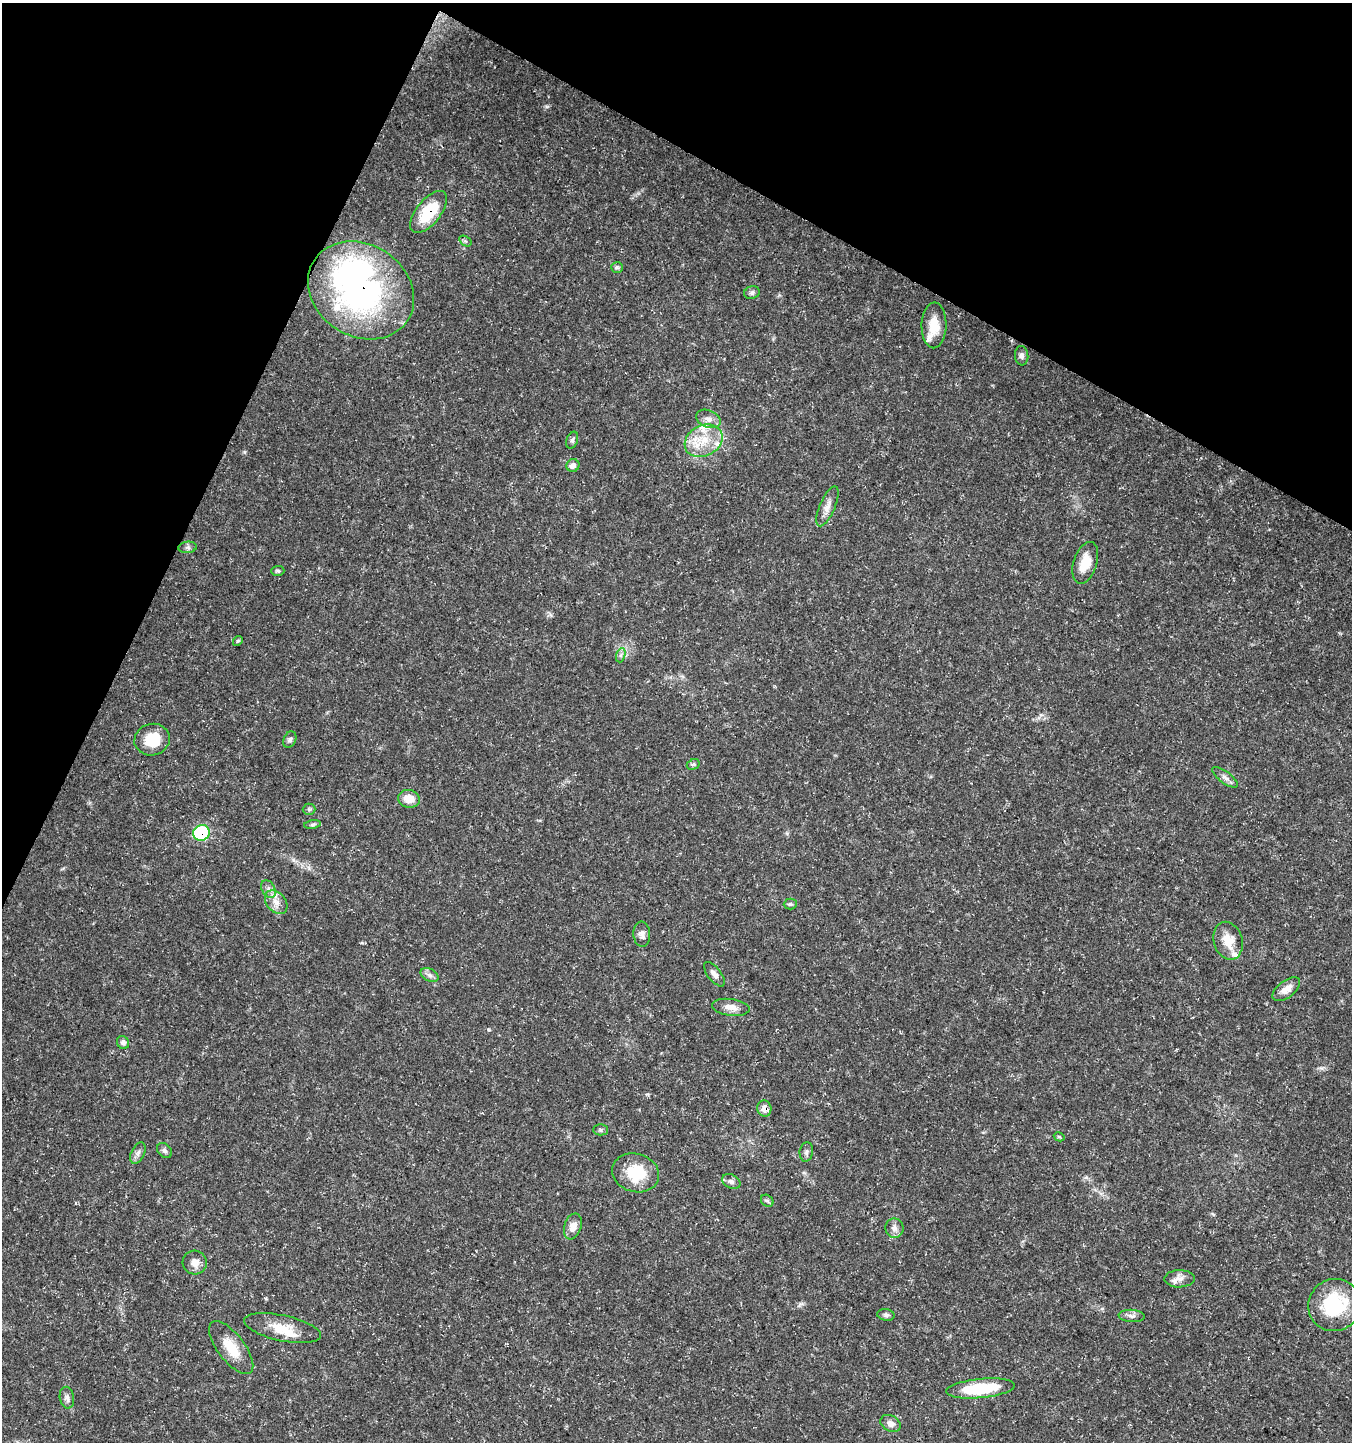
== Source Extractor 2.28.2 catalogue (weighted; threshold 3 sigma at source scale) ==
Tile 2 of 4 x 4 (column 2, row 1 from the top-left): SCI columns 1616-2965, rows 4323-5762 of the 5865 x 5771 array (HDU 1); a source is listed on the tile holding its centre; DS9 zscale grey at full resolution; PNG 1354 x 1444 px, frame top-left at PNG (2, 3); each listed source drawn as its Kron ellipse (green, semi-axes under 4 px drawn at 4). Shown black and unused: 23% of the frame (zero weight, under 3 of 5 exposures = <1% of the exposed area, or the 3 px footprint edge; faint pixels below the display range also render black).
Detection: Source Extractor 2.28.2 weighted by HDU 2 'WHT'; one run over the whole footprint, this tile lists its part. Background 0.0388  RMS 0.0025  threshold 0.0112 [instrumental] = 3 sigma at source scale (4.5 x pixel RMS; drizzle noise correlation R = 1.50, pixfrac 1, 0.0396/0.0396 arcsec/px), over >= 5 px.
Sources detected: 64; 2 inside a brighter object's white glare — neither listed nor drawn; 6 inside a brighter listed object's ellipse — not listed separately; the other 56 listed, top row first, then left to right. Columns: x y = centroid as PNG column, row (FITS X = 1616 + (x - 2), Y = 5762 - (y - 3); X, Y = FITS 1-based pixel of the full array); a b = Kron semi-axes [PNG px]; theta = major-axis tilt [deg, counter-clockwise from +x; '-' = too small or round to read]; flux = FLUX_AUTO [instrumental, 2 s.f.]
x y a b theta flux
429 212 25 12 51 9.7
465 241 7 4 -33 0.4
617 267 6 5 - 0.48
361 290 56 46 -33 76
752 293 8 6 17 0.68
934 325 23 12 89 4.7
1022 356 9 6 -85 0.84
708 419 13 8 -22 1.7
572 440 9 5 69 0.63
704 441 20 15 27 6.4
573 465 6 6 - 1.3
827 506 21 7 67 2
188 547 9 5 5 0.64
1085 563 21 11 72 4.3
278 571 6 5 - 0.43
238 641 5 4 - 0.35
621 655 7 4 71 0.57
152 740 18 15 15 7
290 740 8 6 61 0.76
693 764 7 5 28 0.44
1225 777 15 5 -36 1.1
409 799 11 9 -11 3.1
309 809 6 6 - 0.4
312 824 8 4 9 0.47
201 833 8 7 - 20
268 889 9 6 -59 0.93
276 902 13 9 -51 2
790 904 6 5 - 0.43
642 934 12 8 -85 1.3
1228 941 19 14 -74 4.4
714 974 15 6 -52 1.4
430 975 9 6 -27 0.92
1286 989 16 8 37 2.3
731 1007 19 8 -7 2.3
123 1043 7 6 - 0.95
764 1108 8 7 - 2
601 1130 7 5 0 0.51
1059 1137 5 4 - 0.31
165 1151 8 6 -47 0.72
806 1152 10 6 82 0.73
138 1153 11 6 65 0.97
636 1173 24 19 -16 9.1
731 1181 10 6 -25 0.86
767 1201 7 5 -43 0.5
573 1226 13 8 72 2.2
894 1228 10 9 - 1.2
195 1263 12 12 - 2
1179 1279 15 8 1 1.7
1335 1305 26 26 - 16
886 1315 9 5 -9 0.64
1132 1316 13 6 -5 1.2
282 1328 39 12 -12 5.6
231 1348 32 13 -53 5.7
980 1388 34 9 6 13
67 1398 11 7 -80 0.95
891 1423 11 7 -29 1.3
Overlapping masked pixels (flux is a lower limit): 4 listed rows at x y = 429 212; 361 290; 201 833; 764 1108
Unlisted compact peaks at least as high as the median listed source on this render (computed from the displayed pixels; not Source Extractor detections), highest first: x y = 244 452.